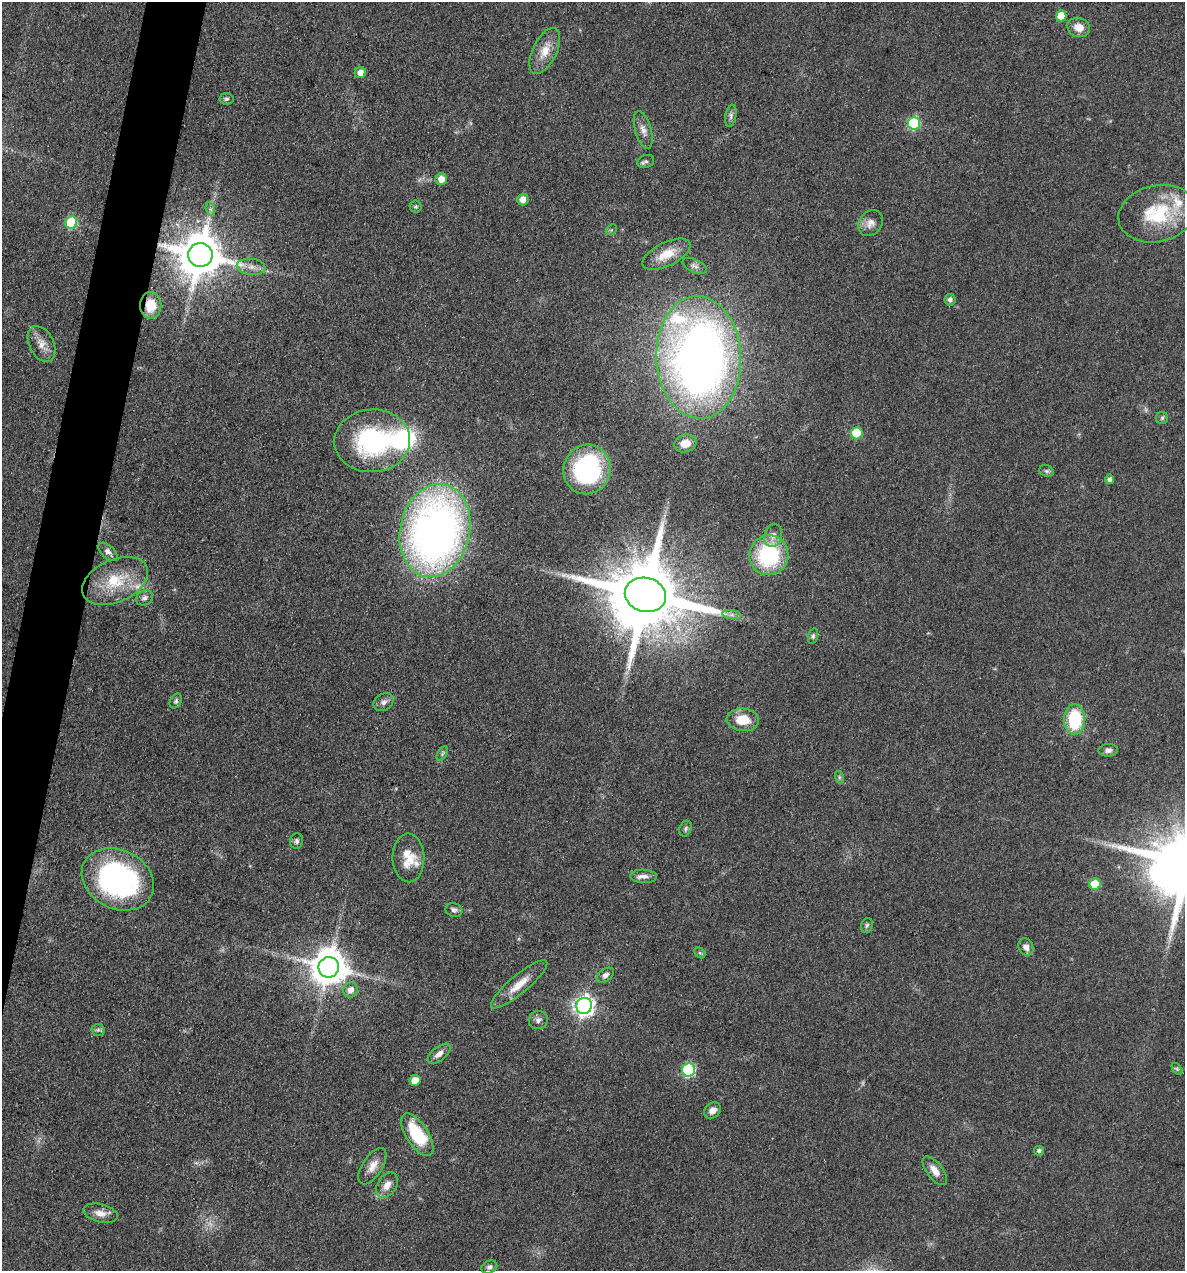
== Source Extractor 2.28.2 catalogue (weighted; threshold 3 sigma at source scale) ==
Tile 7 of 4 x 4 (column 3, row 2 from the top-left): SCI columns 2611-3793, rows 2542-3810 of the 5098 x 5081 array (HDU 1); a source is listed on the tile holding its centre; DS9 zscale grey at full resolution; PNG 1187 x 1273 px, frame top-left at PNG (2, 2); each listed source drawn as its Kron ellipse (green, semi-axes under 4 px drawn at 4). Shown black and unused: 3% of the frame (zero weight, under 3 of 4 exposures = <1% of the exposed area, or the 3 px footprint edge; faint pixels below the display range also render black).
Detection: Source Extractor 2.28.2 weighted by HDU 2 'WHT'; one run over the whole footprint, this tile lists its part. Background 0.078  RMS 0.0068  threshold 0.0305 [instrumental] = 3 sigma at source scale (4.5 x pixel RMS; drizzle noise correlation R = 1.50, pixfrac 1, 0.05/0.05 arcsec/px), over >= 5 px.
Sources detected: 84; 2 too faint to see at this stretch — neither listed nor drawn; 5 inside a brighter listed object's ellipse — not listed separately; the other 77 listed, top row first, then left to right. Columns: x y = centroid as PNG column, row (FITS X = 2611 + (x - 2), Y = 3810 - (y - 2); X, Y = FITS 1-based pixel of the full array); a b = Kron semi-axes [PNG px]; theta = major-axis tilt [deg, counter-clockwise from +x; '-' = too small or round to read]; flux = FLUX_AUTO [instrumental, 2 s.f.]
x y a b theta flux
1061 16 5 5 - 14
1079 27 11 9 -20 7.6
545 51 25 12 64 11
360 73 6 5 - 5
227 99 7 6 - 1.6
731 116 11 5 80 2.3
914 123 6 6 - 61
643 130 19 8 -74 5.3
646 161 8 6 19 1.7
441 179 6 5 - 7.2
523 200 6 5 - 6.4
416 206 6 6 - 1.3
210 209 7 4 -71 1.6
1157 214 39 28 13 44
71 223 6 6 - 54
871 223 14 11 56 5.8
611 230 6 4 44 0.98
667 254 26 11 26 13
200 255 12 12 - 3200
695 266 13 6 -26 2.8
251 267 14 8 -7 5.3
950 300 6 5 - 2.8
151 305 13 10 -90 14
42 344 19 12 -64 7.7
699 357 61 42 -87 600
1162 418 6 6 - 1.4
857 433 6 6 - 30
372 441 38 31 4 96
685 443 11 8 16 8.1
587 469 25 23 70 95
1046 471 7 5 -20 1.6
1109 479 5 4 - 2
435 530 47 35 78 430
773 535 12 8 73 4.7
108 552 11 6 -43 2.9
769 555 20 19 - 66
115 581 35 21 24 31
645 595 21 17 -13 10000
145 598 9 7 32 2.4
731 615 9 4 -8 2.3
813 636 8 4 75 1.5
176 701 8 5 63 1.5
384 702 11 8 33 3
743 720 16 11 -4 17
1075 720 15 10 90 39
1108 750 9 6 3 2.9
442 754 8 4 60 1.4
839 777 6 4 -72 1.1
686 829 8 6 67 1.7
297 841 8 6 80 1.9
408 858 24 16 -88 14
644 876 13 6 -2 3.9
118 879 37 29 -26 160
1095 884 6 5 - 24
454 910 8 7 - 2.1
867 925 8 5 72 1.6
1026 947 9 7 -64 4.4
700 953 6 4 -44 1.2
329 967 10 10 - 1800
605 975 9 6 36 2.6
519 984 36 9 40 13
351 990 8 7 - 5
584 1006 8 7 - 390
538 1020 9 9 - 3
98 1030 6 6 - 1.6
439 1054 13 7 38 4
1177 1069 7 4 -55 1.1
688 1070 7 6 - 88
415 1080 5 5 - 7.9
712 1110 9 7 42 4
417 1135 24 11 -57 38
1039 1151 5 4 - 1.8
372 1166 20 10 57 7.4
935 1171 17 8 -53 6.4
387 1185 13 9 57 5.9
100 1213 17 9 -14 6
489 1267 8 6 21 2
Overlapping masked pixels (flux is a lower limit): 2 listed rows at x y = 200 255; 151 305